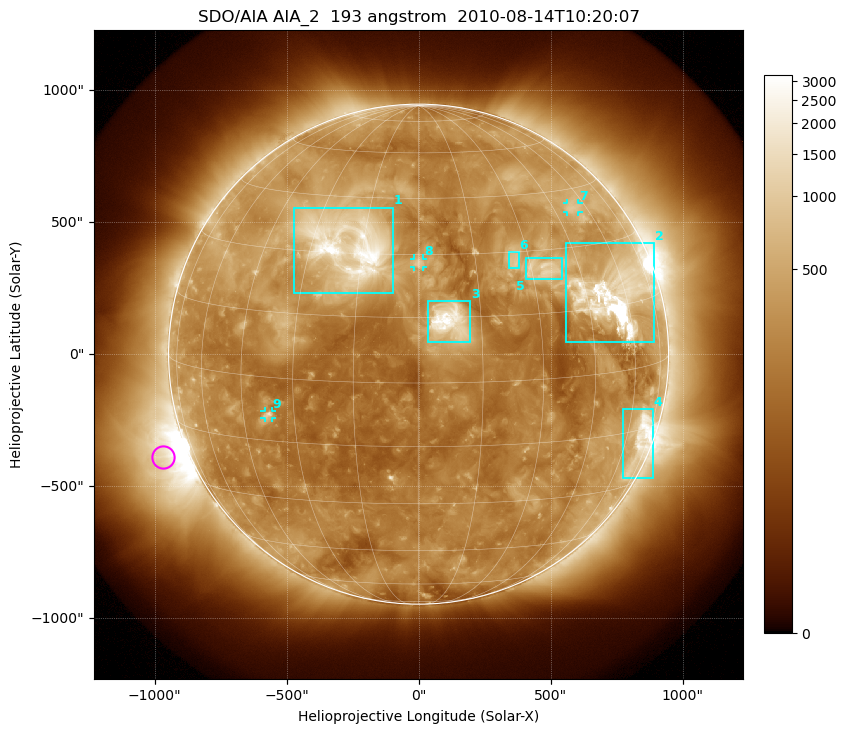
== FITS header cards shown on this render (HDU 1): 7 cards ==
TELESCOP= 'SDO/AIA'
INSTRUME= 'AIA_2'
WAVELNTH=                  193
WAVEUNIT= 'angstrom'
DATE-OBS= '2010-08-14T10:20:07.84'
CTYPE1  = 'HPLN-TAN'
CTYPE2  = 'HPLT-TAN'

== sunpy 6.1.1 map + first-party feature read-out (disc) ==
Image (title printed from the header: SDO/AIA AIA_2  193 angstrom  2010-08-14T10:20:07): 1024 x 1024 px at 2.4 arcsec/px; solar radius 947 arcsec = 395 px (full disc in frame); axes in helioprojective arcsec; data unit not stated in the header (colour bar unlabelled)
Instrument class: DISC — disc imager (sunpy class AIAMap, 193 A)
Bright regions (active regions / flare kernels): reference = the median radial profile (limb darkening/brightening removed); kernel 9 px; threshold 5 sigma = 510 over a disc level ~251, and >= 1.15x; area >= 12 px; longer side >= 9 px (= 22 arcsec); searched inside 0.97 R_sun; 9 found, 9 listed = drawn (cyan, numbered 1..; 3 of them under ~33 arcsec drawn as corner ticks so the feature stays visible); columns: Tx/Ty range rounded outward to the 5 arcsec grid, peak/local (2 s.f.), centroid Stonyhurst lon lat
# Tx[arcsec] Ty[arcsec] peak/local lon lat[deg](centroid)
1 -475..-95 230..555 17 -19 +32
2 555..890 45..420 47 +55 +18
3 35..195 45..205 16 +7 +14
4 775..890 -470..-205 7.6 +68 -17
5 405..545 285..365 5.2 +33 +25
6 340..380 325..390 4.2 +26 +28
7 565..605 540..570 3.5 +53 +40
8 -20..20 330..365 5.3 +0 +28
9 -585..-555 -245..-215 4.3 -37 -9
Off-limb structures (1.02-1.3 R_sun): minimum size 162 px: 3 found; the strongest spans PA ~85..135 deg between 1.02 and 1.3 R_sun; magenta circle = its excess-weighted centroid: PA ~110 deg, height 1.1 R_sun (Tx ~-970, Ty ~-390 arcsec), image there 6.6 x the reference